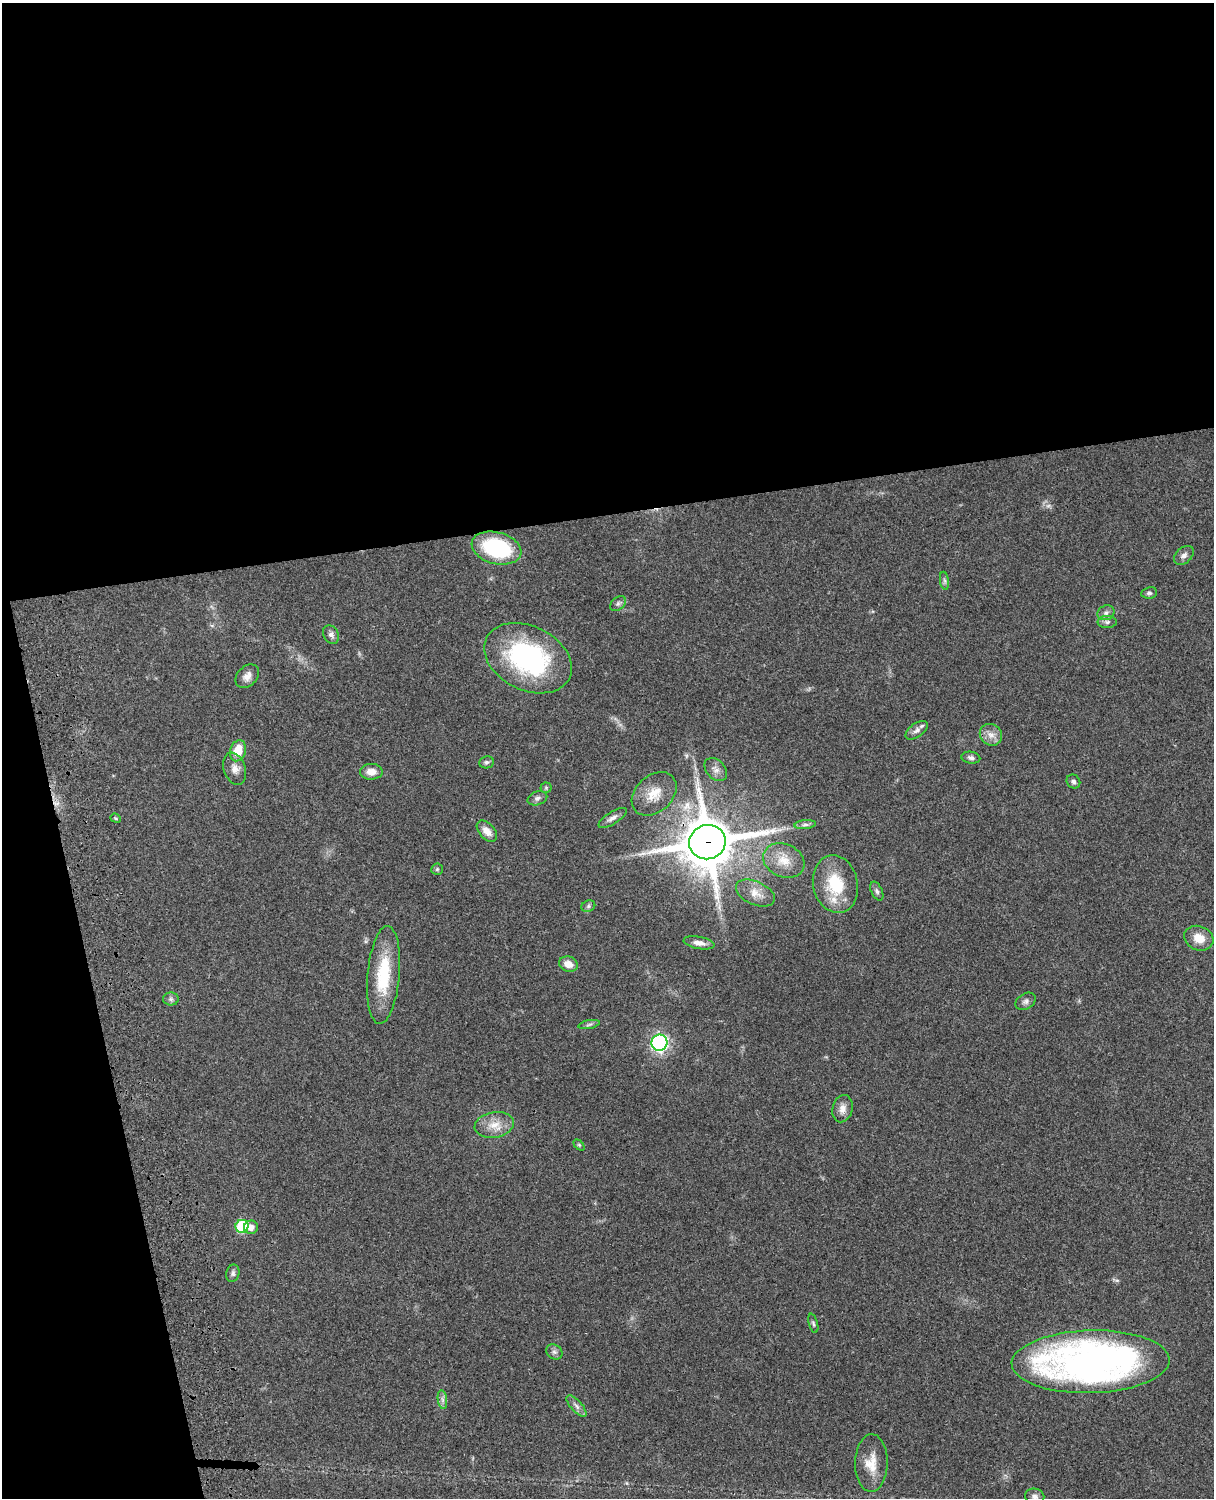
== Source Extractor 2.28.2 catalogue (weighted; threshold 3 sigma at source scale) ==
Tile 1 of 4 x 3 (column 1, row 1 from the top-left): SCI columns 121-1332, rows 3268-4763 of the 5087 x 4926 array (HDU 1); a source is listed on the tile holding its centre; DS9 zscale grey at full resolution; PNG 1216 x 1500 px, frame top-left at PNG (2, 3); each listed source drawn as its Kron ellipse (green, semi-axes under 4 px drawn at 4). Shown black and unused: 39% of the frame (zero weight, under 3 of 4 exposures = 6% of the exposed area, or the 3 px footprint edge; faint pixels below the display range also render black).
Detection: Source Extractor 2.28.2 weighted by HDU 2 'WHT'; one run over the whole footprint, this tile lists its part. Background 0.0787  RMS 0.0058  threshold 0.026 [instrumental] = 3 sigma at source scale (4.5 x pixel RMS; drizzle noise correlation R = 1.50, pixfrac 1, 0.05/0.05 arcsec/px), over >= 5 px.
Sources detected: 56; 1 too faint to see at this stretch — neither listed nor drawn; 1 inside a brighter listed object's ellipse — not listed separately; the other 54 listed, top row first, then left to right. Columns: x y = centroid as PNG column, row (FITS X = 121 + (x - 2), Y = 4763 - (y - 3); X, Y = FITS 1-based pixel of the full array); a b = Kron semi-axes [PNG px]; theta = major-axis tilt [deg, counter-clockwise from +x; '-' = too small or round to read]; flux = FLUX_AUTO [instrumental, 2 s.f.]
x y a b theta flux
496 548 25 15 -15 51
1184 555 11 7 42 2.6
944 581 9 4 -81 1.3
1149 593 8 5 7 1.3
618 604 9 6 38 1.5
1106 613 9 7 24 2
1107 622 9 6 1 1.8
331 635 10 7 -61 2.1
528 658 46 32 -26 87
247 676 13 9 46 3.9
917 730 13 6 35 2.6
991 735 11 10 - 4.6
238 751 11 8 72 11
971 758 9 6 -9 1.8
486 762 7 6 - 1.2
235 769 16 10 -71 4.3
716 769 13 9 -47 3.1
371 772 11 8 0 5
1073 782 7 6 - 1.6
546 788 5 5 - 0.76
654 794 25 18 42 12
537 798 10 6 18 2
116 818 5 4 - 0.77
613 818 16 6 32 2.8
805 825 11 4 5 1.7
487 831 12 7 -47 4.8
707 842 18 17 - 2900
784 860 21 16 -24 11
437 869 6 5 - 0.94
835 884 29 22 -77 25
877 891 10 5 -65 1.5
755 893 21 11 -24 6.6
588 906 7 5 23 1.1
1199 938 15 12 -20 7.8
699 943 15 6 -10 3.6
568 964 9 7 -20 5
383 975 49 16 85 30
171 999 8 6 -2 1.5
1026 1001 11 7 32 2.1
589 1024 11 4 12 1.3
659 1043 8 8 - 170
842 1109 14 10 75 4.2
494 1125 20 12 10 8.7
579 1145 6 4 -45 0.71
242 1226 6 6 - 40
251 1227 7 6 - 3.3
233 1273 9 6 75 1.7
813 1323 10 4 -75 1.1
554 1352 8 7 - 1.8
1091 1362 79 31 2 280
442 1400 9 4 -81 1.9
576 1406 13 5 -48 2.5
871 1463 29 16 89 11
1035 1496 9 7 -11 2.3
Overlapping masked pixels (flux is a lower limit): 1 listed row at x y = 707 842